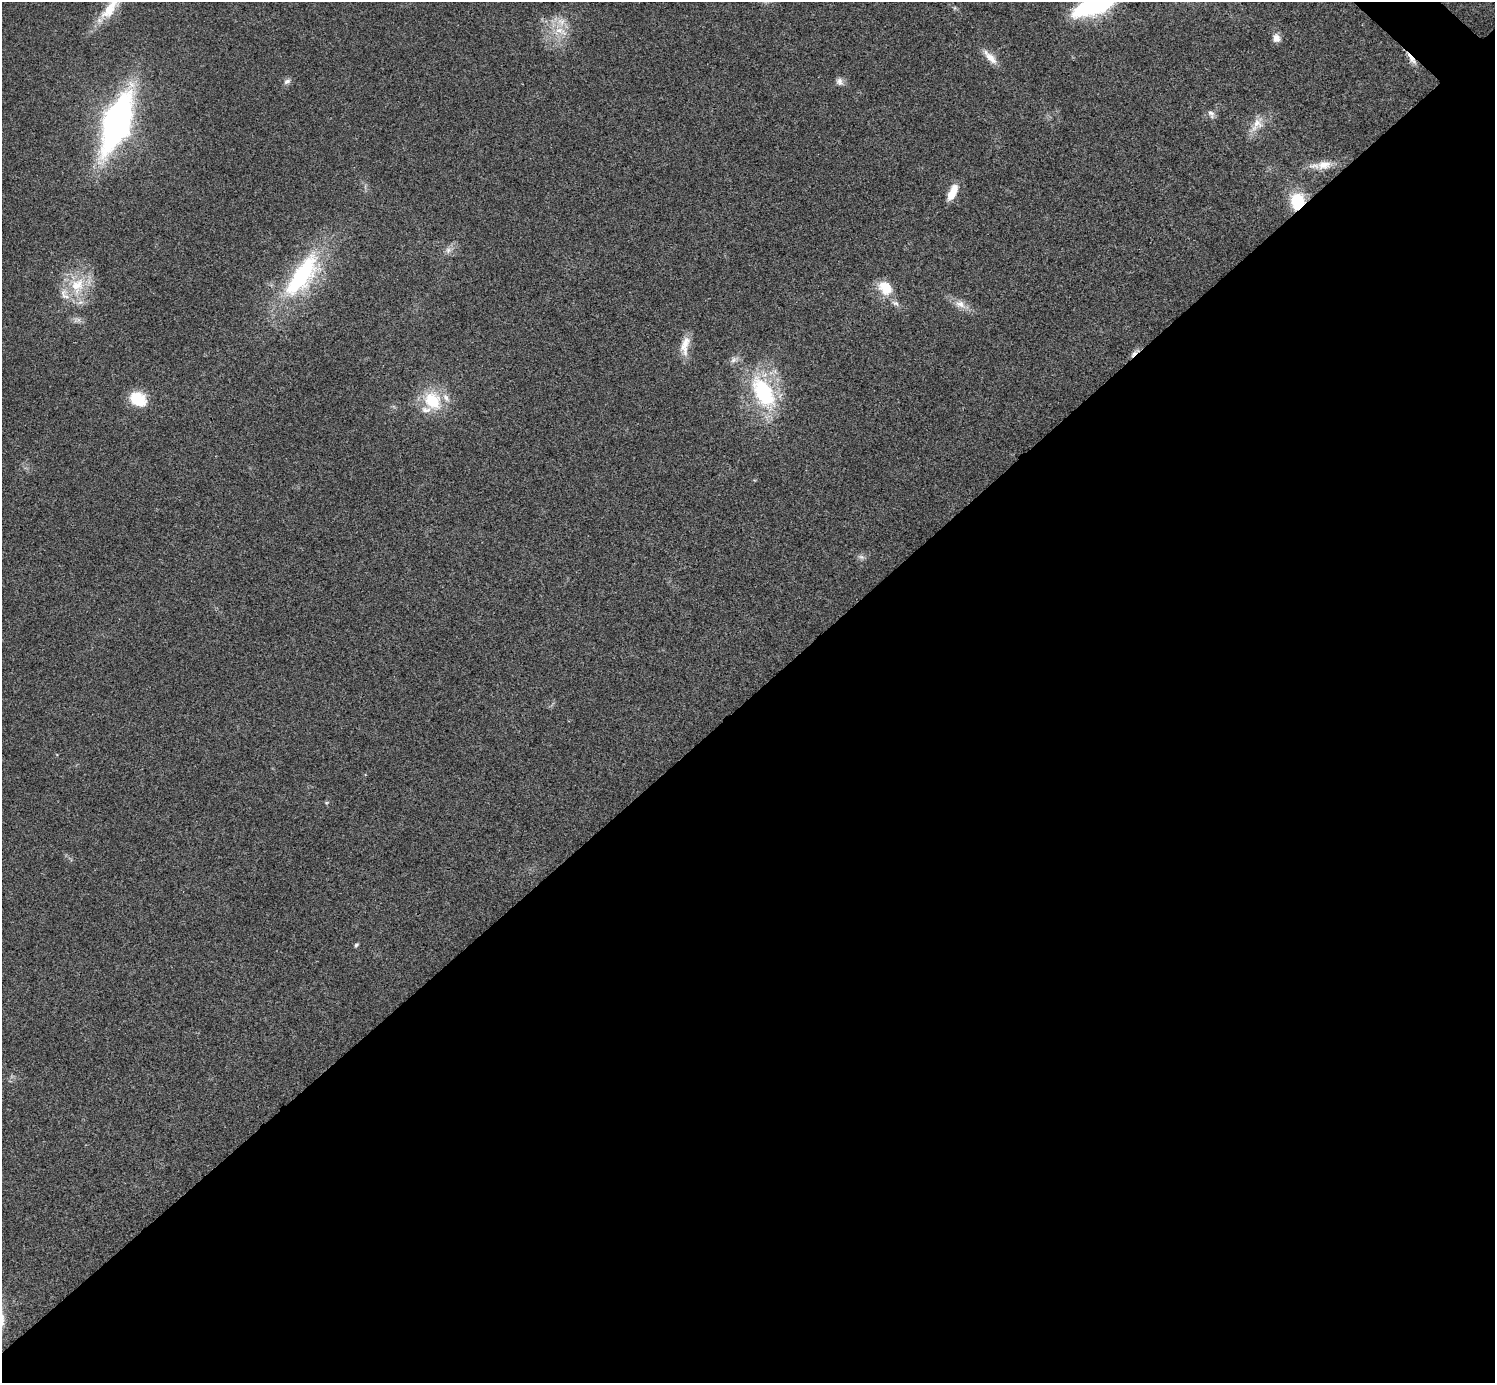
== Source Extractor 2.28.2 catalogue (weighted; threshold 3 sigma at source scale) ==
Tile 15 of 4 x 4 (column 3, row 4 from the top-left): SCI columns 2994-4486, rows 301-1681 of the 5983 x 5983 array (HDU 1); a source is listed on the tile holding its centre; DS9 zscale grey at full resolution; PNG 1497 x 1385 px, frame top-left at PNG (2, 2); no overlay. Shown black and unused: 50% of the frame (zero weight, under 3 of 4 exposures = <1% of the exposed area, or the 3 px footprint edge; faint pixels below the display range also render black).
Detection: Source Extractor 2.28.2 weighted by HDU 2 'WHT'; one run over the whole footprint, this tile lists its part. Background 0.0195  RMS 0.004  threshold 0.0179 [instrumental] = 3 sigma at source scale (4.5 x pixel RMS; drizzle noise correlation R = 1.50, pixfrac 1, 0.05/0.05 arcsec/px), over >= 5 px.
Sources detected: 34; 5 inside a brighter listed object's ellipse — not listed separately; the other 29 listed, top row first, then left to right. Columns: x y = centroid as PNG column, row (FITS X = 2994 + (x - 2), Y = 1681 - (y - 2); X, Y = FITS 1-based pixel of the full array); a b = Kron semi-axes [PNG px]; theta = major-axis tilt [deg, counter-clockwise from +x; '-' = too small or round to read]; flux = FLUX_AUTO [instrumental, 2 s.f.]
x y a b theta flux
1095 4 43 16 25 58
109 10 35 15 43 11
561 31 23 11 -20 7.2
1276 38 10 9 - 2.7
991 58 22 9 -45 4.2
1411 59 20 5 -52 2.8
287 81 9 6 24 1.5
839 82 11 9 -60 1.8
1211 114 12 7 -60 1.6
117 122 42 17 69 180
1257 124 27 13 53 6.2
1324 165 22 12 5 5.9
952 194 15 10 67 4.8
1298 201 14 12 84 17
448 250 8 8 - 1.7
302 276 66 24 55 51
77 285 26 20 74 15
885 288 20 15 -45 8.5
960 304 17 10 -24 4
77 320 12 7 1 1.7
685 346 28 11 80 5.6
1135 353 18 4 42 1.7
763 392 50 26 -62 37
446 398 14 8 -54 3
138 399 18 14 -31 12
433 401 12 10 -53 20
426 410 15 9 4 3
861 557 9 6 -8 1.2
356 945 5 5 - 0.67
Overlapping masked pixels (flux is a lower limit): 3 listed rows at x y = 1411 59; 1298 201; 1135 353
Isophote crosses this tile's border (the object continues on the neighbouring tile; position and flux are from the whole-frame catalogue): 1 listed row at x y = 1095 4